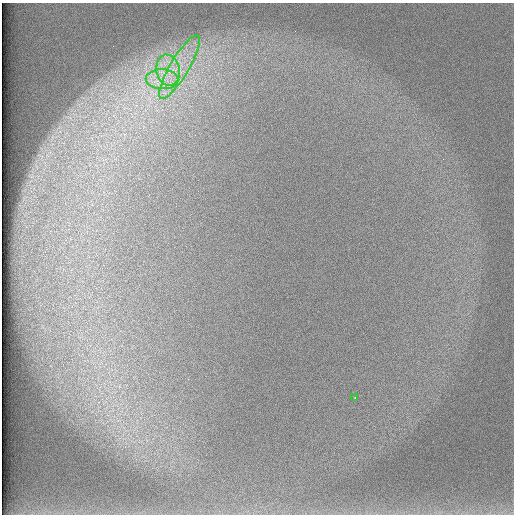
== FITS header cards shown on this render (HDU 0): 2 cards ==
NAXIS1  =                  512 /
NAXIS2  =                  512 /

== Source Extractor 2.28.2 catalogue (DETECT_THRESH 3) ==
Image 512 x 512 px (HDU 0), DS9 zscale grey, 1 PNG px = 1 image px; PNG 516 x 516 px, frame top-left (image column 1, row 512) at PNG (2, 3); each listed source drawn as its Kron ellipse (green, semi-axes under 4 px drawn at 4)
Background 97.3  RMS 2.9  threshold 8.65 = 3 sigma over >= 5 px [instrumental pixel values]
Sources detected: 4; all 4 listed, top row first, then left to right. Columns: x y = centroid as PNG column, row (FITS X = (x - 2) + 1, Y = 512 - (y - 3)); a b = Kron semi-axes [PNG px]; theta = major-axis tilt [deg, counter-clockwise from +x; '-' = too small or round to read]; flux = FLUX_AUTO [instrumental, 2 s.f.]
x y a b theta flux
179 67 37 9 59 6600
168 70 15 11 -78 4100
162 79 16 10 -2 3500
355 398 3 2 - 450